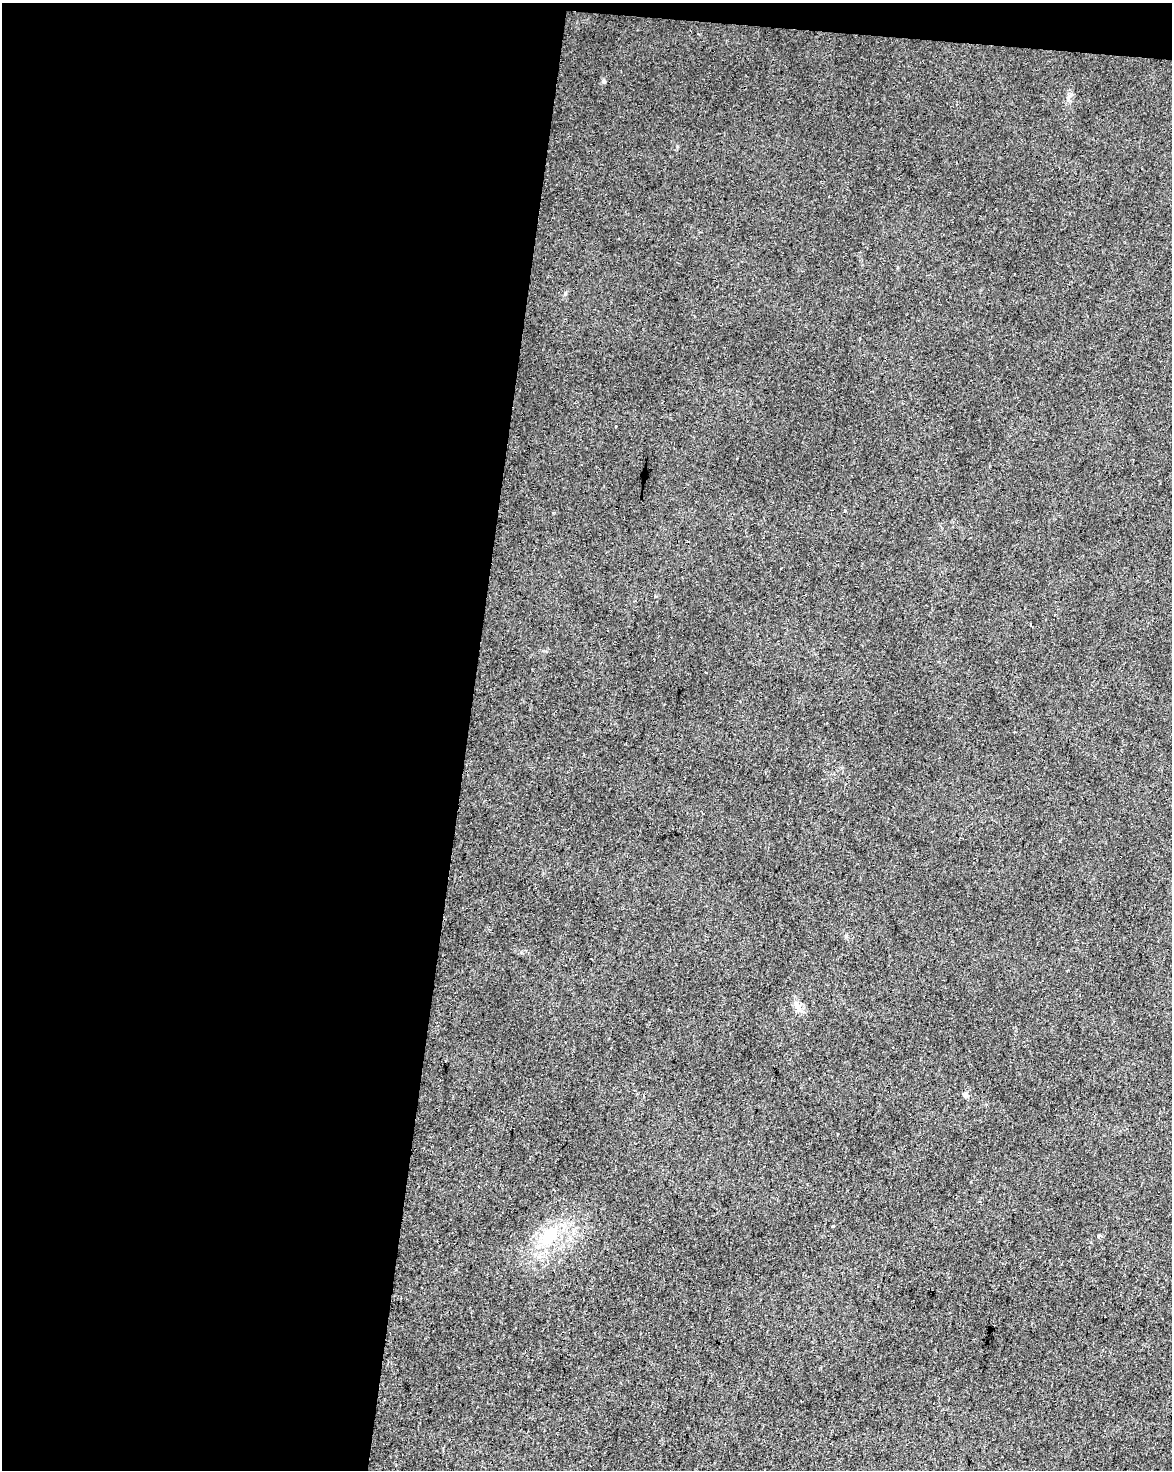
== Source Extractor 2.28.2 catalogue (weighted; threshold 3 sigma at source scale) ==
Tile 1 of 4 x 3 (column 1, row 1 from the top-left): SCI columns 6-1175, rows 3220-4687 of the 4687 x 4912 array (HDU 1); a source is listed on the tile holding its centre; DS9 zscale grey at full resolution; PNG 1174 x 1472 px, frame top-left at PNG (2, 3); no overlay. Shown black and unused: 41% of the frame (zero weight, under 2 of 3 exposures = <1% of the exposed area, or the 3 px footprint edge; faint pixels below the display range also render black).
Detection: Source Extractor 2.28.2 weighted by HDU 2 'WHT'; one run over the whole footprint, this tile lists its part. Background 0.0282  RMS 0.0063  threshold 0.0281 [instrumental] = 3 sigma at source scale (4.5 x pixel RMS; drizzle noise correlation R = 1.50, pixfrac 1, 0.0396/0.0396 arcsec/px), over >= 5 px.
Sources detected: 11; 3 cosmic-ray / hot-pixel residue — not listed; the other 8 listed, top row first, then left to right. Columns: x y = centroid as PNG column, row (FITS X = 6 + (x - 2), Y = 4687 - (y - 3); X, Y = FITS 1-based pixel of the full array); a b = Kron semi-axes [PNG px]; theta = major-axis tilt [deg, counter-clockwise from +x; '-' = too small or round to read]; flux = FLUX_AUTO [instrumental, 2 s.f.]
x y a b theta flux
616 426 3 3 - 2
1030 625 3 3 - 1.5
706 672 2 2 - 0.56
797 1006 14 7 -74 3.9
966 1095 7 6 - 1.6
832 1226 3 3 - 2.5
550 1236 31 19 50 30
1099 1236 4 3 - 3.8